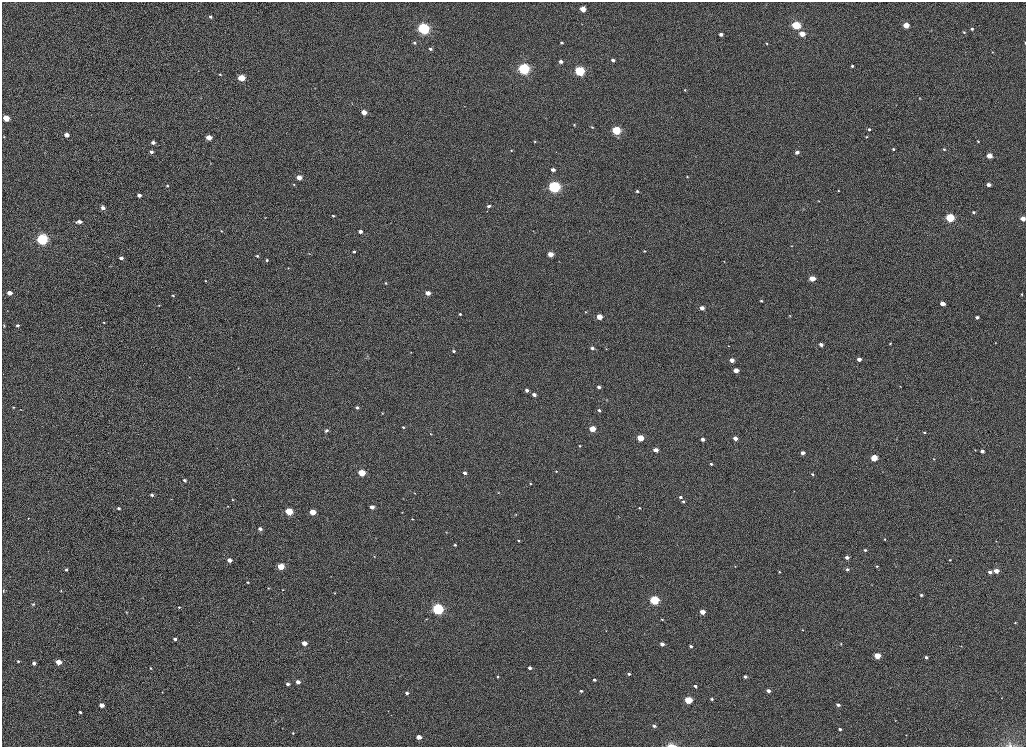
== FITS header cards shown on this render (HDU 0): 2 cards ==
NAXIS1  =                 2048
NAXIS2  =                 1489

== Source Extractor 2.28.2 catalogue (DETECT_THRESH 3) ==
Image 2048 x 1489 px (HDU 0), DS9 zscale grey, zoomed out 1/2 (1 PNG px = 2 x 2 image px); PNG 1028 x 749 px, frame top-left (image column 1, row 1489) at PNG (2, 2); no overlay
Background 1020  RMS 3.7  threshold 11.2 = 3 sigma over >= 5 px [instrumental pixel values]
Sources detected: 249; all 249 listed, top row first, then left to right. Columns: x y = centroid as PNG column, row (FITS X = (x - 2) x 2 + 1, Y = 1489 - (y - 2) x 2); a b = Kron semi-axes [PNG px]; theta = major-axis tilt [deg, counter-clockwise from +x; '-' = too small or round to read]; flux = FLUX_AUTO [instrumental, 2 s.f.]
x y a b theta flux
583 9 4 3 - 15000
210 17 3 3 - 1800
796 25 5 4 - 59000
906 25 4 3 - 16000
424 28 4 4 - 220000
972 29 3 3 - 1700
964 32 4 3 - 930
721 34 3 3 - 3800
802 34 4 3 - 13000
414 43 4 4 - 1400
561 43 3 3 - 1400
767 43 3 3 - 660
1025 43 3 2 - 690
430 49 4 3 - 1900
992 52 3 2 - 290
613 60 3 3 - 2700
561 61 3 3 - 3100
852 66 4 3 - 1600
524 69 4 4 - 210000
580 71 4 4 - 110000
220 74 4 3 - 1000
241 78 4 3 - 29000
315 88 3 2 - 340
685 90 4 3 - 920
920 98 3 3 - 520
464 106 3 2 - 320
364 112 4 3 - 11000
6 118 4 3 - 21000
574 125 3 3 - 750
592 127 3 3 - 880
869 129 3 3 - 1400
616 130 4 3 - 72000
66 135 3 3 - 7300
4 137 3 3 - 640
209 137 3 3 - 11000
866 137 3 2 - 660
978 141 3 3 - 730
535 142 3 3 - 660
153 143 4 3 - 3900
893 149 3 3 - 1000
944 149 4 3 - 1000
511 150 3 3 - 640
151 152 4 3 - 2300
797 152 4 3 - 3200
989 156 3 3 - 10000
474 159 3 2 - 250
210 163 2 2 - 290
553 170 4 3 - 3000
299 177 4 3 - 11000
687 177 3 3 - 700
294 185 4 3 - 690
989 185 3 3 - 5300
167 186 3 3 - 860
554 187 4 4 - 240000
838 190 3 2 - 500
637 191 3 3 - 1300
139 195 3 3 - 4400
819 201 3 2 - 380
489 206 5 3 - 1900
103 208 3 3 - 3800
487 211 3 2 - 350
973 212 3 3 - 1300
333 216 3 3 - 1100
265 217 3 2 - 420
950 218 4 4 - 73000
1023 219 3 3 - 7800
79 221 4 3 - 3500
76 222 4 3 - 690
221 231 3 3 - 490
360 231 3 3 - 3900
533 231 3 2 - 310
42 239 4 4 - 180000
791 246 3 3 - 450
354 251 3 3 - 1100
644 251 2 2 - 630
309 254 2 2 - 290
550 254 4 3 - 12000
257 256 3 3 - 1200
121 258 3 3 - 3400
267 260 3 3 - 1400
724 261 3 2 - 310
110 266 2 2 - 270
288 268 3 3 - 500
812 278 4 3 - 13000
205 281 2 2 - 590
386 283 4 3 - 940
9 293 4 3 - 7500
428 293 3 3 - 7200
1022 294 3 3 - 650
173 296 3 3 - 770
761 301 3 3 - 1000
942 304 3 3 - 6600
159 305 3 3 - 540
702 308 3 3 - 5800
7 311 3 2 - 380
585 312 4 3 - 620
460 314 3 3 - 950
790 316 3 3 - 540
599 317 3 3 - 13000
977 317 3 3 - 2100
104 322 3 2 - 830
17 325 4 3 - 1900
4 326 5 3 - 900
890 343 3 3 - 650
995 343 3 2 - 330
821 345 3 3 - 3500
728 346 3 2 - 410
592 348 4 3 - 2500
606 349 3 3 - 490
454 351 3 3 - 1400
411 352 3 3 - 350
859 359 3 3 - 5500
732 360 3 3 - 6900
238 368 3 2 - 390
736 370 3 3 - 8200
189 377 3 2 - 240
900 386 3 2 - 360
599 387 4 3 - 2500
527 390 3 3 - 3000
534 394 3 3 - 3800
606 400 4 3 - 500
14 407 4 3 - 850
357 407 4 3 - 2300
21 409 3 3 - 420
599 410 4 3 - 1600
382 413 4 3 - 750
403 427 3 3 - 1100
592 429 4 3 - 20000
326 431 5 4 - 1800
924 432 4 3 - 1100
430 434 4 3 - 610
640 438 4 3 - 22000
735 438 4 3 - 4900
702 439 3 3 - 4200
896 439 2 2 - 280
580 446 3 3 - 910
656 450 4 3 - 5800
975 450 3 3 - 530
982 451 3 3 - 3900
803 453 4 3 - 4800
874 458 5 4 - 18000
934 459 4 3 - 730
711 464 4 3 - 1500
556 471 3 3 - 580
362 473 4 3 - 30000
465 473 4 3 - 3100
812 474 4 3 - 1200
184 480 3 3 - 1900
530 484 3 2 - 610
414 493 3 2 - 480
498 493 3 3 - 560
152 495 3 3 - 1900
680 497 4 3 - 1800
171 499 2 2 - 300
233 500 3 3 - 740
683 501 4 3 - 1500
228 506 3 3 - 520
372 507 3 3 - 5900
118 508 3 3 - 1800
640 508 3 3 - 700
289 511 4 3 - 39000
313 512 4 3 - 17000
402 512 2 2 - 330
516 515 3 3 - 470
618 517 2 2 - 290
28 518 3 2 - 470
412 519 3 3 - 710
260 529 3 3 - 3800
446 532 3 2 - 400
376 538 3 2 - 310
885 539 3 3 - 650
518 540 4 3 - 810
996 541 3 2 - 410
455 545 3 3 - 1200
865 550 4 3 - 1300
374 556 3 2 - 430
847 557 3 3 - 3100
229 560 3 3 - 5700
950 560 4 3 - 750
281 566 4 3 - 31000
735 566 3 2 - 440
877 566 4 3 - 880
896 566 3 2 - 330
847 569 4 3 - 1700
66 570 4 3 - 1200
996 571 4 3 - 8600
779 572 3 3 - 660
990 572 4 3 - 2900
248 582 3 2 - 920
871 585 3 3 - 370
268 588 4 3 - 640
283 590 4 3 - 660
3 591 4 2 - 720
61 591 3 3 - 380
335 593 3 3 - 550
921 595 3 3 - 1500
654 600 4 3 - 92000
33 604 4 3 - 1000
179 607 3 3 - 890
438 609 4 4 - 190000
126 612 3 2 - 500
702 612 3 3 - 9600
426 619 4 3 - 540
662 619 4 3 - 970
1015 623 3 2 - 760
802 630 3 2 - 470
606 631 3 3 - 390
644 634 2 2 - 280
175 639 3 3 - 2100
346 642 3 2 - 250
304 643 3 3 - 8800
662 644 4 3 - 3900
841 644 3 3 - 490
691 646 3 3 - 1800
961 646 3 2 - 400
877 656 4 3 - 21000
926 657 4 4 - 2000
18 661 4 3 - 1400
58 662 4 3 - 11000
34 663 3 3 - 3600
151 668 3 3 - 690
530 668 3 3 - 3000
629 674 3 3 - 1400
498 677 3 3 - 990
745 677 3 3 - 2500
594 680 3 3 - 2000
298 682 3 3 - 4800
288 684 3 3 - 2500
695 686 4 3 - 2200
581 691 4 3 - 1500
768 691 4 3 - 4600
162 692 2 2 - 420
407 693 3 3 - 2000
1002 698 3 2 - 280
712 699 3 3 - 1200
688 700 4 3 - 33000
101 705 3 3 - 7300
838 705 4 3 - 3100
388 711 2 2 - 270
80 712 3 2 - 1500
895 720 3 2 - 340
275 721 3 2 - 370
654 726 3 3 - 1800
840 729 3 3 - 1800
293 733 3 3 - 830
906 735 3 2 - 310
419 737 4 3 - 8800
671 745 11 4 -2 3100
1010 745 9 8 - 3100
At the frame edge (FLAGS 8, measured only in part): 3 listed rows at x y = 1025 43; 671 745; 1010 745

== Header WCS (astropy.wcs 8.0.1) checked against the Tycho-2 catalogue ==
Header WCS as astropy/WCSLIB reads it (CRVAL/CRPIX/CD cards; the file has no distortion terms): RA---TAN/DEC--TAN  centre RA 23:47:00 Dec +45:16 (356.75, +45.26 deg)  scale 0.396 arcsec/px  FOV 13.5' x 9.8'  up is +165 deg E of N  parity normal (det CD < 0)
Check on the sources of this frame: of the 60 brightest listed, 3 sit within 1.5 arcsec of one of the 9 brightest Tycho-2 stars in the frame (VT <= 12.90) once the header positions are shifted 1.03 arcsec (0.02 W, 1.03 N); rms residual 0.51 arcsec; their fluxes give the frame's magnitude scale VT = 25.86 - 2.5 log10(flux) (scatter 0.04 mag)
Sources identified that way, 3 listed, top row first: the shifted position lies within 1.5 arcsec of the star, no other Tycho-2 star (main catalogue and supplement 1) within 3.0 arcsec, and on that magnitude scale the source's flux lands within +1.5 / -3 mag of the star's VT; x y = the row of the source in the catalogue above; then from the Tycho-2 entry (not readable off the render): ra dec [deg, ICRS J2000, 3 dp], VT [Tycho-2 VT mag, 2 dp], TYC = Tycho-2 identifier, HIP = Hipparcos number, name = IAU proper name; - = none
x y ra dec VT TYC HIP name
796 25 356.864 +45.202 11.19 3638-2381-1 - -
424 28 356.752 +45.181 12.55 3638-2235-1 - -
554 187 356.778 +45.222 12.41 3638-2173-1 - -